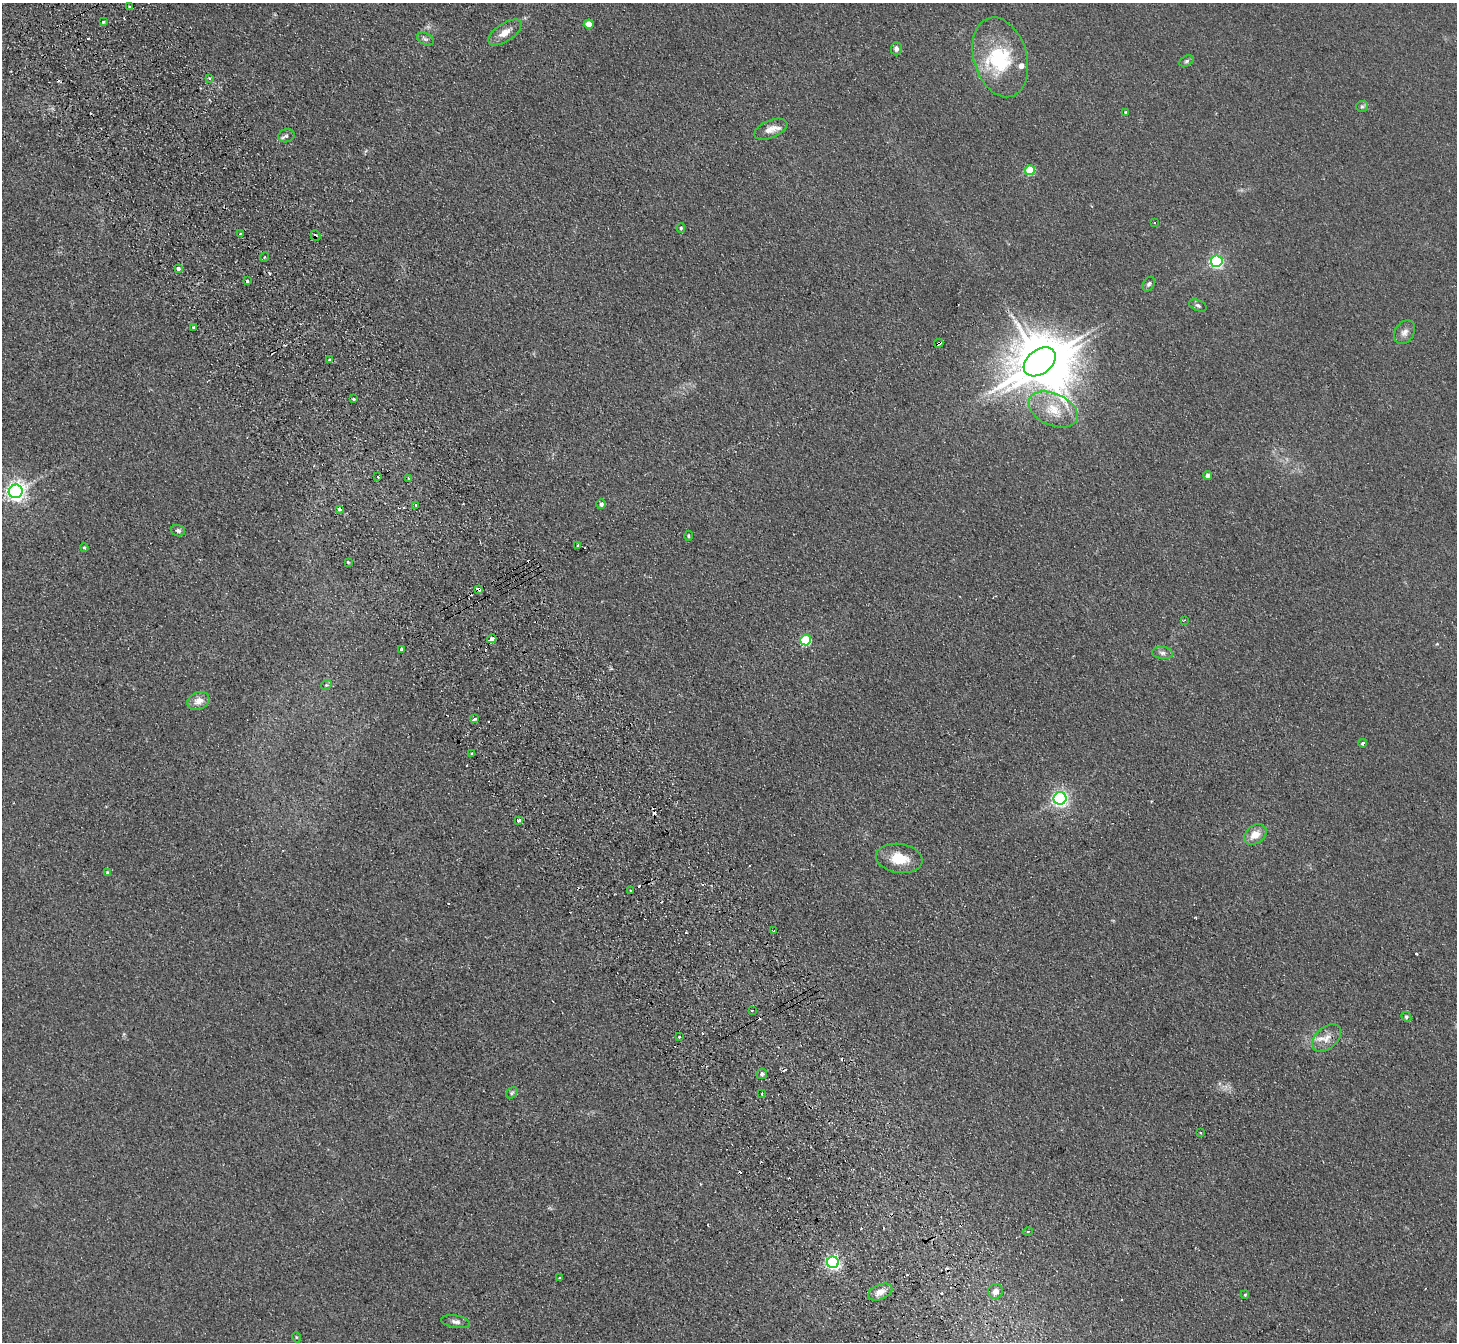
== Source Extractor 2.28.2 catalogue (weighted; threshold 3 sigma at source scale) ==
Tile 11 of 4 x 4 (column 3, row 3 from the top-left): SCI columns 2964-4418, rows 1534-2873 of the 5926 x 5882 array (HDU 1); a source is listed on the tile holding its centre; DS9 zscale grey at full resolution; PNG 1459 x 1344 px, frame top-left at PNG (2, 3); each listed source drawn as its Kron ellipse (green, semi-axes under 4 px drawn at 4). Shown black and unused: <1% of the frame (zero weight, under 2 of 3 exposures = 3% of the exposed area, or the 3 px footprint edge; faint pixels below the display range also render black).
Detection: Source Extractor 2.28.2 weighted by HDU 2 'WHT'; one run over the whole footprint, this tile lists its part. Background 0.106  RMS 0.012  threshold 0.0521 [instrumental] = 3 sigma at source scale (4.5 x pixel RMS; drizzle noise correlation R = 1.50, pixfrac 1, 0.05/0.05 arcsec/px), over >= 5 px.
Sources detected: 99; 1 inside a brighter object's white glare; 18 cosmic-ray / hot-pixel residue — neither listed nor drawn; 3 inside a brighter listed object's ellipse — not listed separately; the other 77 listed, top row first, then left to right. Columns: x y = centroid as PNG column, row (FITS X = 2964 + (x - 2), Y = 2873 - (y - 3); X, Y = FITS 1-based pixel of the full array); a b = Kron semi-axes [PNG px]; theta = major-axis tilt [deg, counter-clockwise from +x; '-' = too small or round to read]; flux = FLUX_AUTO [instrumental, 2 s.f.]
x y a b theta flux
129 6 3 2 - 1.7
103 22 3 3 - 2.6
589 24 5 4 - 15
505 33 19 9 34 12
425 39 9 5 -25 3
896 49 7 5 90 4
1000 57 41 26 -74 73
1187 61 8 5 27 2.2
209 78 4 3 - 1.3
1362 106 6 5 - 2.2
1125 112 4 3 - 1.1
771 129 17 8 23 9.7
286 136 8 6 17 3.2
1030 170 5 5 - 52
1154 222 3 2 - 1.7
681 228 4 4 - 1.8
240 233 3 3 - 2.9
315 236 5 4 - 2
265 257 4 3 - 1.1
1217 261 6 6 - 190
178 268 3 3 - 14
247 281 3 3 - 5.7
1149 284 8 5 60 2.6
1198 305 9 5 -22 2.7
193 327 3 3 - 2.9
1405 332 13 9 57 7.3
939 343 5 3 - 17
329 360 3 3 - 1.9
1040 362 18 12 37 5000
354 399 3 3 - 3
1053 409 26 16 -24 31
1208 475 4 4 - 4.7
378 477 3 2 - 2.7
409 478 3 3 - 1.7
16 491 7 6 - 530
601 504 5 4 - 3.6
416 505 3 3 - 1.2
340 509 4 3 - 5
178 531 7 5 -18 2.8
688 536 5 3 - 1.4
578 545 3 3 - 5.4
84 547 4 3 - 1.5
348 562 3 3 - 1.2
478 589 4 3 - 8.8
1184 620 4 2 - 0.89
492 639 5 3 - 19
806 640 5 5 - 85
401 649 3 2 - 2
1162 653 10 6 -6 3.7
326 685 6 4 46 1.9
198 701 11 8 26 9.3
475 719 4 3 - 6.2
1363 743 4 3 - 7.7
471 753 3 2 - 1.3
1060 798 6 6 - 340
519 820 3 3 - 6.9
1255 834 12 9 37 14
899 858 23 14 -8 26
107 873 3 3 - 4.2
630 890 3 2 - 1.9
774 931 4 3 - 3.5
752 1011 2 2 - 1.3
1406 1017 5 4 - 2.1
679 1037 3 3 - 4.1
1327 1038 17 10 44 12
762 1074 5 5 - 3.5
512 1093 6 5 - 1.9
762 1093 4 2 - 0.97
1200 1133 3 2 - 1.2
1028 1231 4 3 - 1.3
833 1262 6 6 - 260
559 1278 3 3 - 1.8
996 1291 7 7 - 7.5
880 1292 13 7 23 9.4
1245 1295 4 3 - 1.4
456 1322 14 6 -10 4.9
296 1337 5 3 - 1
Overlapping masked pixels (flux is a lower limit): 5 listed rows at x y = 315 236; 939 343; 1040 362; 478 589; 492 639